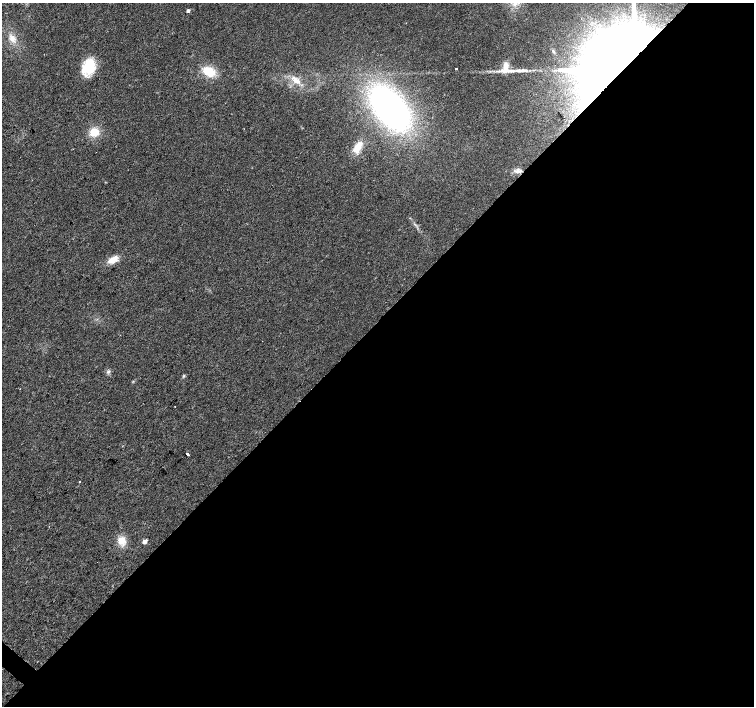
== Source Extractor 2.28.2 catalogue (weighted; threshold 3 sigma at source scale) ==
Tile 12 of 4 x 4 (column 4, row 3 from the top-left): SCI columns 4516-6019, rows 1640-3046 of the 6019 x 6028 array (HDU 1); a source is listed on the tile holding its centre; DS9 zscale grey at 2 x 2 block average (1 PNG px = mean of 2 x 2 image px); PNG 756 x 708 px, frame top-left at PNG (2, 3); no overlay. Shown black and unused: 55% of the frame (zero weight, under 2 of 3 exposures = <1% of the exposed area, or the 3 px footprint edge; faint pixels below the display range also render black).
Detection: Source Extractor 2.28.2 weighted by HDU 2 'WHT'; one run over the whole footprint, this tile lists its part. Background 0.021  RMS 0.006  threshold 0.0272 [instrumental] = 3 sigma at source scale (4.5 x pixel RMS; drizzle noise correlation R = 1.50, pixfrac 1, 0.0396/0.0396 arcsec/px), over >= 5 px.
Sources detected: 22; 1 cosmic-ray / hot-pixel residue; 1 long thin detection or spike segment (spike, bleed or trail) — not listed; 1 inside a brighter listed object's ellipse — not listed separately; the other 19 listed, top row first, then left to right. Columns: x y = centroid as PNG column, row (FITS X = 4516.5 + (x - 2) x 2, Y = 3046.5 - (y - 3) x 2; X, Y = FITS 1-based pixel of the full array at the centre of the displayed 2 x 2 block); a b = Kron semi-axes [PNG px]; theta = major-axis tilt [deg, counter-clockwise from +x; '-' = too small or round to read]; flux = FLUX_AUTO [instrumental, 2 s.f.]
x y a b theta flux
188 11 3 2 - 4.9
12 39 9 8 - 9.8
618 57 65 34 42 2100
88 67 18 13 62 43
456 68 2 2 - 20
209 71 16 10 -25 28
506 71 21 5 2 16
296 80 16 7 -37 15
390 108 34 19 -51 580
94 132 11 9 22 20
358 147 13 7 59 20
517 171 10 5 4 6.5
113 260 13 7 32 15
108 372 5 3 - 2.2
183 376 4 2 - 1.3
187 454 2 2 - 210
79 481 2 2 - 2.6
121 541 12 10 -46 16
145 541 3 3 - 12
Overlapping masked pixels (flux is a lower limit): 1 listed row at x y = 618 57
Isophote crosses this tile's border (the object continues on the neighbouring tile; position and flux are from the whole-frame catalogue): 1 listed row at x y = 618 57